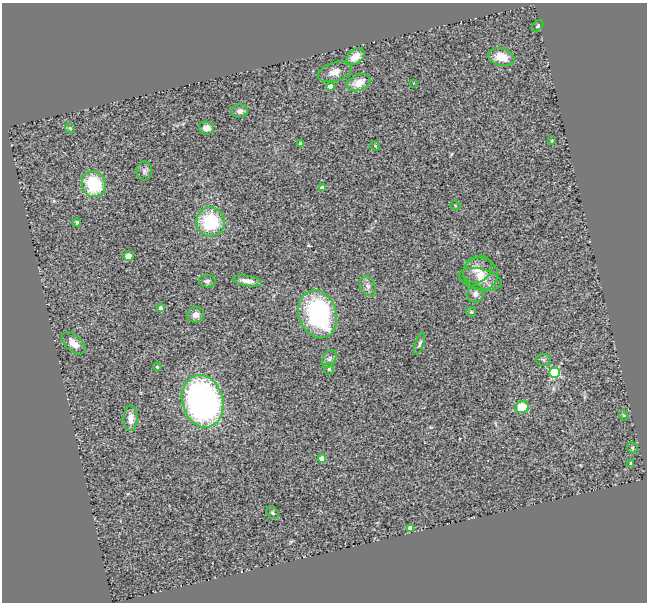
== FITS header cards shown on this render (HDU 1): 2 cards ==
NAXIS1  =                  645
NAXIS2  =                  600

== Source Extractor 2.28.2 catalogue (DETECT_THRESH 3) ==
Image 645 x 600 px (HDU 1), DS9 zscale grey, 1 PNG px = 1 image px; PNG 649 x 604 px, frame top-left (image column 1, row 600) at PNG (2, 3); each listed source drawn as its Kron ellipse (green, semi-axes under 4 px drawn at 4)
Background 0.73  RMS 0.12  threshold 0.368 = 3 sigma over >= 5 px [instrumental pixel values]
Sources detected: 47; all 47 listed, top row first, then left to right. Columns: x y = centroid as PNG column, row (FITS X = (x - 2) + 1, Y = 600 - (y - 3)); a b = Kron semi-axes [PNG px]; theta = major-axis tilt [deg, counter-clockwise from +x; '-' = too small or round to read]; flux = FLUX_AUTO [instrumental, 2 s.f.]
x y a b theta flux
538 26 6 4 42 12
355 57 10 7 38 100
501 57 13 8 -15 140
335 72 17 9 17 71
359 83 12 8 23 110
414 83 4 2 - 5.4
330 86 4 4 - 67
240 111 8 6 5 36
70 128 6 4 -44 11
207 128 7 6 - 52
552 140 4 2 - 6.3
300 143 4 3 - 9.4
375 146 5 4 - 10
144 171 9 7 88 27
94 184 13 12 - 470
322 188 4 4 - 37
455 205 5 3 - 6.8
77 222 4 3 - 17
210 222 14 14 - 470
128 256 5 5 - 66
477 269 15 12 38 90
480 274 17 16 - 130
480 279 22 10 -13 110
207 281 8 6 -4 20
247 281 14 5 -9 58
368 286 10 7 -69 37
475 294 9 8 - 41
160 308 3 3 - 24
471 312 5 4 - 11
318 314 24 19 -70 1200
196 315 8 7 - 47
74 343 14 7 -42 71
420 344 11 4 69 18
329 359 10 6 61 27
543 360 7 6 - 20
157 367 4 3 - 7.6
329 369 6 5 - 14
555 373 5 5 - 710
203 401 26 20 -75 2500
522 407 7 5 22 240
623 415 5 3 - 7.3
131 418 13 7 89 63
632 448 6 5 - 13
322 459 4 4 - 99
631 464 4 3 - 17
273 513 7 5 -53 14
411 528 4 4 - 110